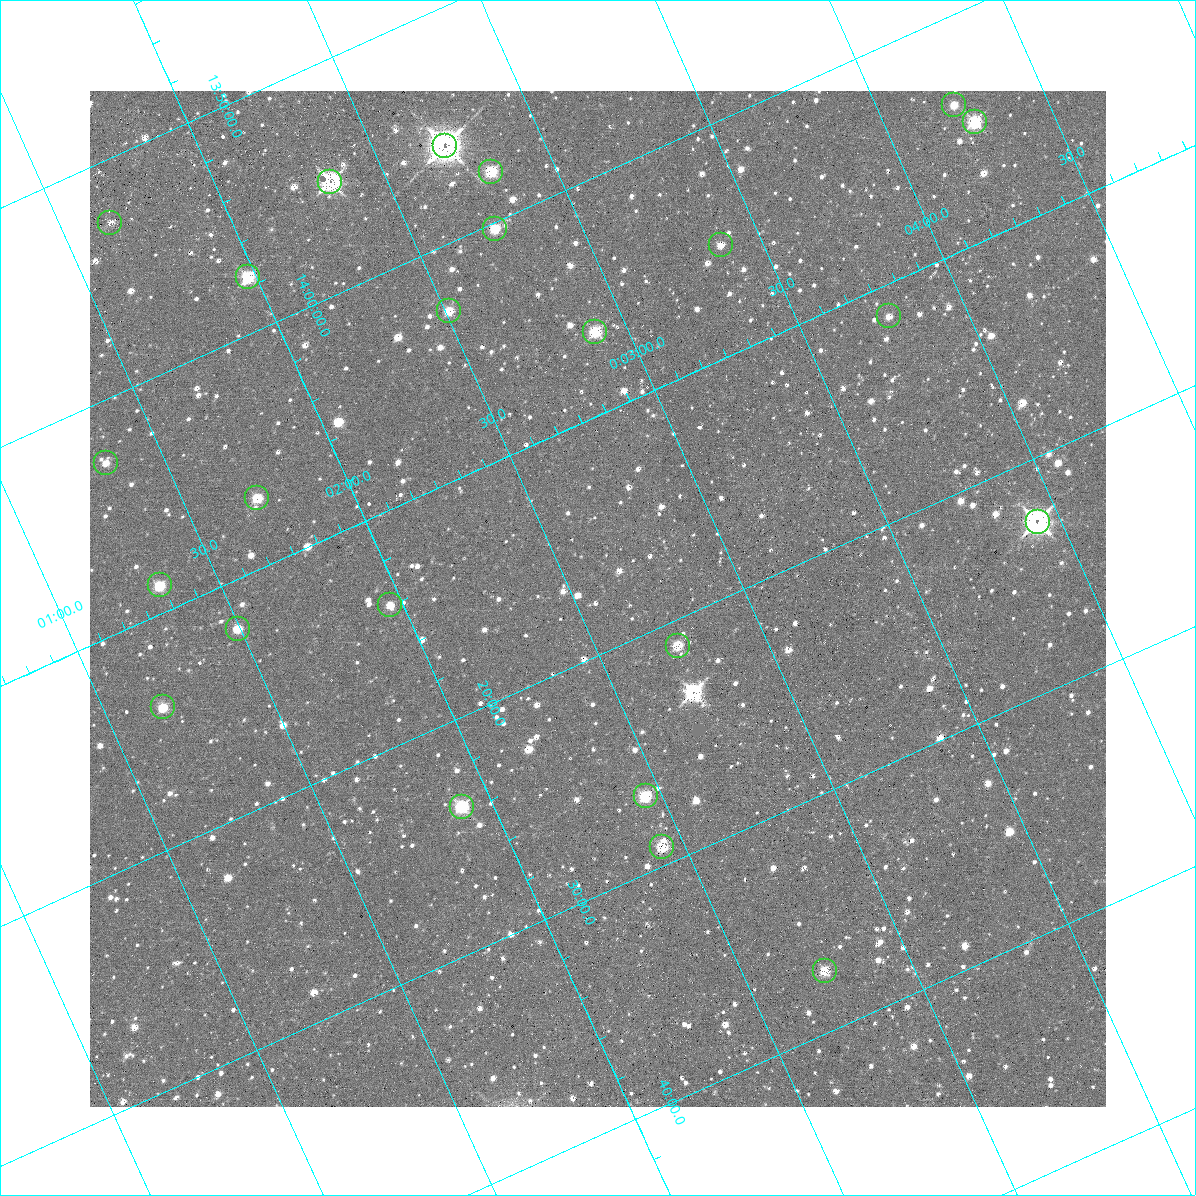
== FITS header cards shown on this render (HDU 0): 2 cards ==
NAXIS1  =                 1016 / length of data axis 1
NAXIS2  =                 1016 / length of data axis 2

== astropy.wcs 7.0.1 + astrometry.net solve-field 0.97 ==
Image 1016 x 1016 px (HDU 0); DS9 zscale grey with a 90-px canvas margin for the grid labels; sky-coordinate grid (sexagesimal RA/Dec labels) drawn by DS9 from the SOLVED WCS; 24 Tycho-2 reference stars matched to detected sources circled (green)
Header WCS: RA---SIN-SIP/DEC--SIN-SIP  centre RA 00:02:34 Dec +14:18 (0.64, +14.29 deg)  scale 2.76 arcsec/px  FOV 46.7' x 46.4'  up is +156 deg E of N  parity normal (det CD < 0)
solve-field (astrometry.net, Tycho-2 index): VERIFIED the header's WCS against the Tycho-2 star catalogue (verified at 3 index scales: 14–24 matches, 1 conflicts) and refined it, rather than solving blind
Solved WCS: RA---TAN-SIP/DEC--TAN-SIP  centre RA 00:02:34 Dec +14:18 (0.64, +14.29 deg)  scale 2.75 arcsec/px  FOV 46.6' x 46.4'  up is +156 deg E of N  parity normal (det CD < 0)
The solver's refit moves the header's centre by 0.98 arcsec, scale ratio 0.9979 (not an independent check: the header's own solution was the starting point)
Tycho-2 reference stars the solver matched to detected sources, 24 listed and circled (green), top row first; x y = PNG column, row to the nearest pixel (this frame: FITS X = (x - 90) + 1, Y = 1016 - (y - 91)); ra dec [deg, ICRS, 3 dp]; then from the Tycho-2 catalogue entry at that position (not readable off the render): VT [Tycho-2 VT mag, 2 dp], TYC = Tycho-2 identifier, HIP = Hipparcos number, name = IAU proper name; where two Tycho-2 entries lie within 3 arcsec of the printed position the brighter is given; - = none
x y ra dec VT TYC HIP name
954 105 1.056 +14.063 11.98 600-344-1 - -
975 122 1.066 +14.082 8.89 600-782-1 335 -
445 146 0.678 +13.931 8.32 600-845-1 - -
491 172 0.703 +13.963 11.05 600-898-1 - -
330 182 0.584 +13.919 10.06 600-1229-1 - -
110 223 0.412 +13.879 12.45 600-1353-1 - -
495 229 0.687 +14.004 12.17 600-695-1 - -
721 245 0.844 +14.087 12.53 600-356-1 - -
248 277 0.494 +13.960 11.94 600-1346-1 - -
449 311 0.628 +14.047 12.43 600-280-1 - -
889 316 0.943 +14.190 12.54 600-546-1 - -
595 332 0.727 +14.108 11.90 600-358-1 - -
106 463 0.332 +14.044 13.07 600-1340-1 - -
257 498 0.430 +14.117 11.68 600-1227-1 - -
1038 522 0.984 +14.379 7.11 600-248-1 308 -
160 585 0.331 +14.147 11.65 600-18-1 - -
390 605 0.491 +14.233 11.98 600-675-1 - -
238 629 0.373 +14.202 11.28 600-1293-1 - -
678 646 0.685 +14.352 11.05 600-218-1 - -
163 707 0.294 +14.233 11.21 600-838-1 - -
646 796 0.613 +14.446 11.41 600-803-1 - -
462 807 0.477 +14.396 9.93 600-892-1 - -
662 847 0.608 +14.487 10.88 600-623-1 - -
825 971 0.685 +14.624 11.76 600-515-1 - -